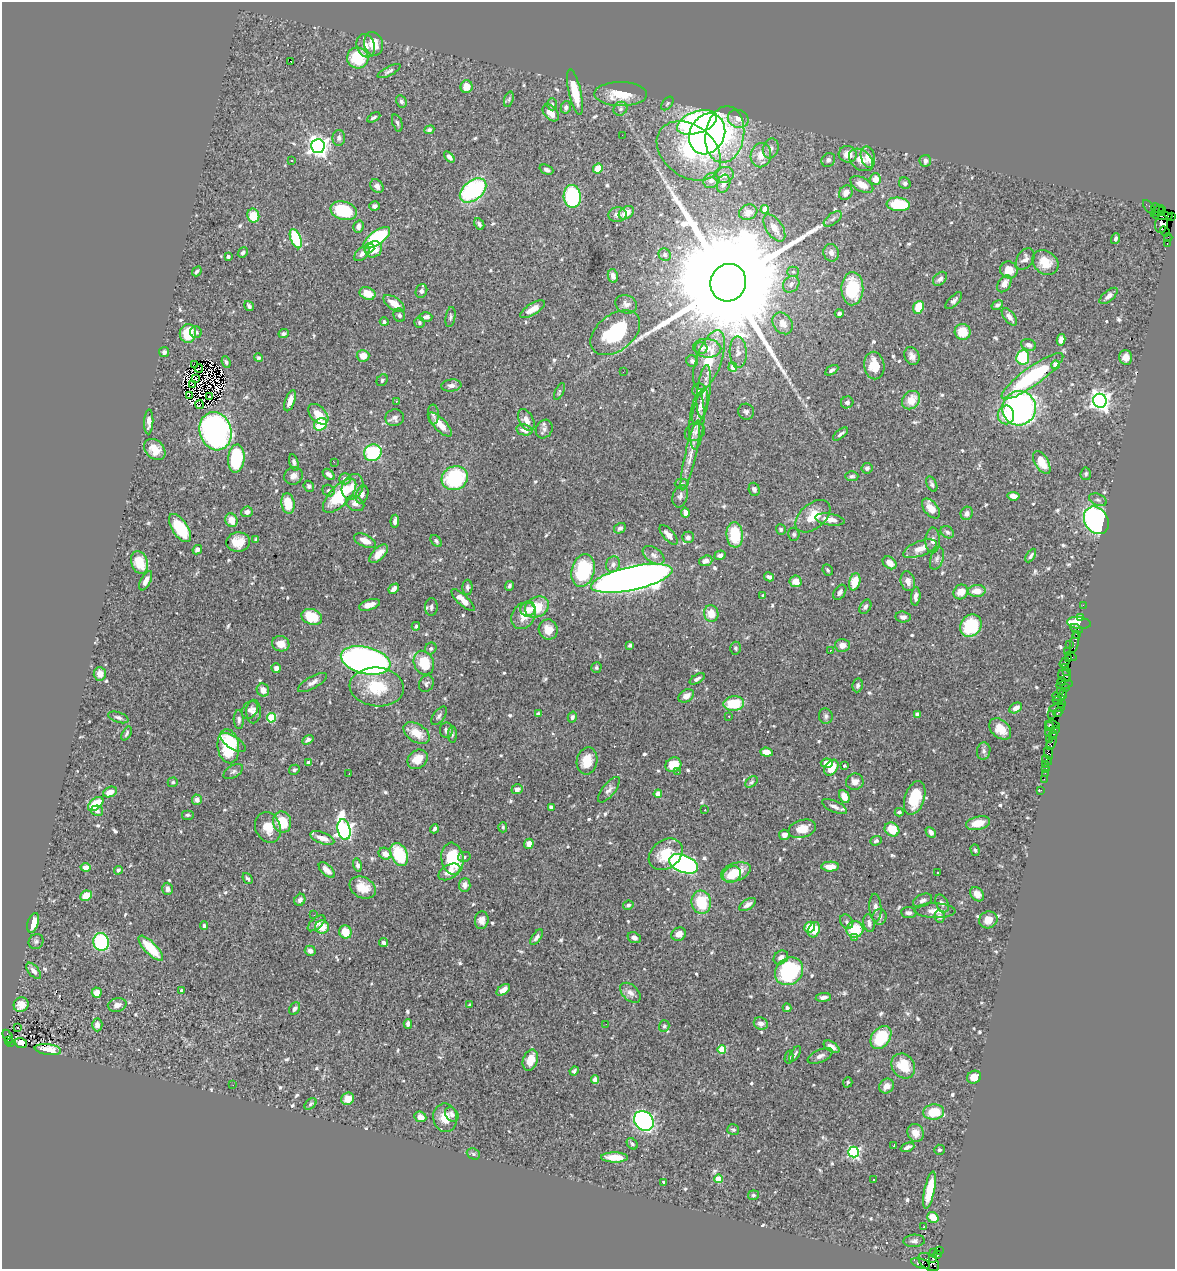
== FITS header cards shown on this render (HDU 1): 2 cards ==
NAXIS1  =                 1173
NAXIS2  =                 1267

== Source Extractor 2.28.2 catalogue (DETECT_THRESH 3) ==
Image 1173 x 1267 px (HDU 1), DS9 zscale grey, 1 PNG px = 1 image px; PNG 1177 x 1271 px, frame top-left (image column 1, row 1267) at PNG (2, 2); each listed source drawn as its Kron ellipse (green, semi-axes under 4 px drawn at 4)
Background 1.05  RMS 0.027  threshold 0.0823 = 3 sigma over >= 5 px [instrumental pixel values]
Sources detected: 684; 7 with non-positive FLUX_AUTO (blend fragments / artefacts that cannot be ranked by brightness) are neither listed nor drawn; of the other 677, the 500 brightest by FLUX_AUTO listed and drawn (177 fainter detections omitted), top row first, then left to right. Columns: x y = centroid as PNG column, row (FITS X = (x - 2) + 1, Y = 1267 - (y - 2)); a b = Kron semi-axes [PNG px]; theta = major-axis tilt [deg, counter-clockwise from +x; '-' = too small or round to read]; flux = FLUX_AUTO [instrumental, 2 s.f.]
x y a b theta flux
373 44 12 9 -75 30
366 46 12 9 -70 16
358 58 11 10 - 74
290 61 3 2 - 27
389 71 12 4 27 6.2
466 87 6 6 - 22
575 92 23 6 -77 53
621 94 26 12 0 51
509 99 8 4 71 3.8
401 101 6 5 - 4.9
667 103 8 4 53 3.2
552 104 6 5 - 3.3
566 107 6 5 - 5.4
620 109 7 6 - 5.7
551 113 10 6 -48 17
374 117 7 3 28 4.4
738 119 10 9 - 15
697 122 21 11 19 360
397 123 9 4 -71 4.2
429 130 5 4 - 3.7
707 134 21 17 63 750
622 135 2 2 - 4.4
725 135 28 19 81 160
339 138 8 6 87 5.2
318 146 7 7 - 980
771 148 10 7 74 9.3
689 151 35 25 -38 140
848 154 9 8 - 21
761 155 12 10 80 22
449 157 6 4 -51 6.6
868 157 11 7 -75 18
291 160 3 2 - 5.3
828 160 7 6 - 5.9
861 160 13 9 -39 23
925 161 6 5 - 7.5
598 169 5 4 - 27
546 170 7 4 -21 6.2
724 175 10 8 15 15
875 179 6 5 - 20
711 181 8 7 - 8.6
905 183 6 5 - 5.8
724 184 9 6 70 9.2
862 185 12 6 -28 25
377 186 7 6 - 8.1
473 190 15 9 39 240
846 193 7 6 - 13
572 196 11 8 -86 140
898 204 12 7 -5 82
374 206 5 4 - 6.9
1149 207 8 3 -51 110
1155 208 4 4 - 130
765 209 4 4 - 28
1157 210 7 3 33 250
344 211 13 9 -15 100
1163 211 3 2 - 88
748 212 9 7 18 15
626 213 8 5 33 22
617 215 9 7 7 9.9
253 216 7 6 - 38
1162 216 11 4 -4 430
1172 216 4 3 - 63
833 219 10 5 38 6
479 224 6 4 -62 4.5
1161 224 9 6 80 690
358 227 6 5 - 9.4
774 228 15 8 -56 17
1165 231 5 3 - 86
377 238 15 7 36 170
1168 238 4 2 - 61
296 239 10 5 -67 110
1116 239 5 4 - 4.7
1167 244 3 2 - 44
369 248 5 5 - 10
374 249 9 7 38 20
243 253 5 4 - 4.6
362 253 9 5 42 7.4
831 253 9 7 -75 9.3
665 255 6 6 - 4.2
228 256 3 3 - 4.5
1025 259 12 8 55 8.3
1045 262 14 11 -36 31
1009 270 9 8 - 24
197 271 5 3 - 3.9
793 272 6 5 - 3.5
613 276 7 5 -78 10
940 279 8 5 45 8.8
728 283 19 17 64 120000
791 284 9 7 47 9
1004 284 9 6 58 13
852 289 16 11 87 83
421 291 7 5 70 6.6
367 293 8 6 -22 24
1109 296 11 5 41 8.3
954 301 11 5 45 6.3
394 304 12 6 -35 22
626 304 11 9 -22 8.8
997 305 6 4 31 4.9
249 306 5 4 - 4.4
918 307 6 5 - 35
533 309 14 5 32 17
839 313 4 4 - 4
399 315 7 5 -66 4.9
426 317 6 4 2 8.2
450 317 10 4 80 3.8
1009 317 10 5 -52 10
384 322 4 4 - 3.9
419 323 5 5 - 3.5
783 323 12 9 -54 17
196 332 6 5 - 4.7
963 332 8 8 - 37
188 333 9 8 - 57
615 333 28 18 38 140
284 334 5 4 - 4.1
1061 340 6 4 81 15
1029 345 7 5 -20 8.7
701 348 6 6 - 8
707 348 14 9 -8 19
164 352 5 5 - 4.6
738 352 15 8 -88 12
363 356 6 6 - 19
912 356 9 7 -63 9.9
1023 357 7 6 - 94
1126 357 7 6 - 14
258 358 4 4 - 3.1
709 360 31 12 71 57
692 361 6 5 - 5.5
226 362 6 4 -68 3.5
194 364 3 2 - 9.6
1055 365 4 4 - 28
874 366 14 10 -80 34
733 367 5 4 - 16
199 368 4 2 - 4
832 370 7 4 31 5.4
623 372 2 2 - 57
1032 376 37 9 36 210
195 379 2 2 - 4.3
382 380 6 5 - 3.5
193 384 3 2 - 3.7
451 385 10 6 6 7.5
698 390 6 6 - 3.8
559 391 9 4 64 3.5
704 391 26 6 83 20
189 396 3 2 - 3.4
209 396 2 2 - 3.5
911 400 10 8 48 28
290 401 11 5 70 16
396 401 3 2 - 3.4
1100 401 7 6 - 1000
847 402 6 6 - 4.6
200 405 4 2 - 4.1
700 407 19 6 74 15
1019 408 17 17 - 520
746 412 8 7 - 5.4
318 414 12 7 -46 30
433 414 10 5 -88 5.3
1006 415 9 8 - 30
395 418 9 8 - 9.4
526 420 12 7 -62 16
149 422 12 4 87 11
697 422 28 7 86 19
320 424 7 6 - 62
440 425 15 6 -46 17
544 429 9 8 - 7.5
524 430 8 5 -12 13
216 431 19 16 -72 510
695 432 11 8 32 8.5
840 434 9 4 37 4.3
155 449 12 9 -43 24
373 453 9 8 - 130
690 456 36 5 77 22
236 458 14 8 85 120
294 462 8 4 -75 4.9
334 462 2 2 - 7.5
1042 462 12 6 -59 37
867 468 6 5 - 4.9
329 474 7 4 -40 9.4
1086 474 6 5 - 3.8
293 476 9 8 - 11
852 476 6 5 - 4
455 478 13 11 26 150
345 479 6 5 - 8.4
681 484 7 5 0 3.2
932 484 8 5 -65 4.7
309 486 6 5 - 4.4
352 487 13 10 65 19
754 489 7 5 -70 5.8
329 491 6 5 - 4.1
362 494 9 6 73 8.5
340 496 22 10 46 100
680 496 11 7 74 7.2
1013 496 6 4 -7 11
1098 500 9 5 -22 5.5
288 503 10 6 -82 39
355 503 9 7 -27 11
931 508 11 6 -51 20
247 512 5 5 - 7.5
685 513 5 4 - 11
967 513 7 6 - 9.3
813 516 20 12 40 38
830 519 15 5 -9 19
231 520 7 6 - 19
1096 520 14 11 -57 360
395 521 6 3 84 7.2
180 528 16 7 -56 74
620 528 6 5 - 4.6
781 530 5 5 - 4.2
947 532 7 5 -35 4.4
794 534 6 5 - 3.5
668 535 12 5 -49 11
735 535 13 8 -85 71
688 537 6 5 - 7.2
256 540 4 3 - 3.3
933 540 12 7 88 9
365 541 12 6 -23 20
436 541 7 4 -47 3.6
238 542 12 10 5 28
920 549 18 7 21 21
197 550 5 4 - 6.4
379 554 12 6 45 23
653 555 12 7 -36 9
720 555 5 5 - 7.3
1031 556 7 3 58 4.3
937 559 11 6 71 6.5
706 561 7 5 19 9.3
139 562 12 8 -70 44
890 563 7 5 -39 14
613 564 8 7 - 6.4
583 570 17 11 75 130
828 570 6 5 - 3.8
769 577 5 4 - 4.7
632 578 41 11 12 2500
146 581 10 5 63 11
796 581 6 6 - 19
908 581 10 7 -77 12
855 582 9 5 72 32
509 586 5 3 - 4.1
467 587 8 5 -89 4.7
394 589 6 3 46 8.1
977 591 9 6 4 20
840 592 8 5 57 6.3
961 592 8 7 - 21
763 596 3 3 - 3.8
916 596 9 4 85 9.5
463 600 15 5 -43 24
369 605 11 5 17 15
1083 605 2 2 - 22
431 607 9 6 88 6
537 607 12 10 29 45
865 607 8 5 58 6.4
528 609 8 7 - 8.9
711 613 8 7 - 27
523 616 14 11 57 30
312 617 10 7 -20 59
903 617 7 5 -5 7.5
1081 617 3 2 - 51
1079 623 12 6 -7 59
416 626 4 3 - 3.8
971 626 12 10 50 94
548 629 10 9 - 23
1076 629 6 3 -28 260
1077 634 3 2 - 78
1074 643 11 3 78 180
281 644 9 7 -19 20
1069 644 4 3 - 63
630 645 4 4 - 3.3
842 645 7 6 - 12
431 648 6 5 - 3.7
736 648 6 5 - 3.5
830 650 3 2 - 5.6
1068 651 3 2 - 110
1071 656 6 2 -33 68
1069 659 2 2 - 21
366 660 25 13 -14 720
424 663 12 10 -66 55
1064 663 6 2 49 150
1065 667 4 3 - 43
276 668 5 4 - 10
596 668 5 5 - 3.4
1067 671 4 2 - 59
100 674 7 6 - 15
1064 676 7 5 -46 410
697 679 8 4 32 4.5
1062 681 4 3 - 170
312 682 16 6 29 10
426 684 9 7 62 5.1
1064 684 8 3 11 110
858 685 7 5 80 5.6
377 687 27 19 -6 82
1065 687 3 2 - 93
263 690 7 6 - 14
1060 691 2 2 - 64
1063 694 5 2 - 180
686 696 8 6 33 12
1058 697 6 4 -23 330
1058 701 5 3 - 130
1061 703 4 2 - 80
734 704 10 7 6 70
1016 708 7 5 29 12
1057 708 8 4 8 270
250 710 9 7 57 7.3
253 712 12 7 88 8.2
1058 713 4 3 - 150
538 714 4 4 - 4
917 714 4 3 - 4.6
1051 714 2 2 - 18
439 716 11 5 54 5.6
729 716 3 2 - 3.4
826 716 8 7 - 5.4
118 717 10 5 -18 5.6
572 717 5 4 - 5
271 718 4 4 - 84
239 720 9 5 -88 5
1052 725 7 4 -11 130
1049 726 4 3 - 140
1000 729 12 8 -42 26
1055 729 3 2 - 54
446 730 7 6 - 5.3
1048 732 2 2 - 44
127 733 8 4 63 3.6
416 733 14 9 -32 32
452 735 8 4 89 3.3
1053 735 5 3 - 130
1050 739 3 2 - 67
308 740 6 4 32 6.5
233 742 14 6 -33 85
1051 743 7 4 59 190
228 746 17 11 -83 96
984 751 8 6 82 5.9
766 752 6 4 -7 16
1049 753 7 4 -74 230
418 759 11 8 41 28
1047 760 6 3 -45 30
587 761 14 10 80 39
308 762 4 4 - 4.5
827 763 6 4 -4 17
1045 764 2 2 - 15
673 765 8 7 - 33
844 766 3 3 - 4.4
831 768 8 6 56 36
1046 769 3 3 - 120
294 770 5 4 - 4.6
233 771 11 6 32 5.3
678 772 2 2 - 4.6
1045 773 2 2 - 17
349 774 3 2 - 3.5
1044 779 2 2 - 25
173 782 5 4 - 3.5
751 782 7 4 40 3.1
855 782 9 8 - 13
517 789 6 5 - 7.6
609 790 15 6 51 8.6
1041 790 3 2 - 16
110 792 7 5 22 15
658 794 4 4 - 23
844 796 7 5 -65 21
915 798 17 9 71 53
197 800 5 5 - 10
96 804 9 5 39 50
551 807 4 3 - 5
834 807 13 5 -24 8.6
705 810 3 2 - 3.6
97 811 6 5 - 5.3
899 812 4 4 - 3.9
187 815 6 5 - 3.3
282 822 11 9 -76 60
978 823 12 6 13 33
268 827 16 12 -66 29
503 827 5 4 - 3.5
434 829 4 3 - 4.8
802 829 14 9 17 27
892 829 8 6 -37 36
344 830 10 6 -78 660
931 832 6 4 -46 7.1
784 835 5 5 - 9.6
322 838 12 5 -20 20
876 841 6 4 21 3.7
529 844 5 4 - 16
975 850 6 4 -74 3.2
385 854 7 5 -33 17
666 854 18 14 37 50
399 855 12 8 -64 92
464 857 6 5 - 3.8
452 859 16 11 -83 83
683 864 15 8 -21 490
357 865 7 4 -77 5.4
86 867 5 4 - 18
830 867 9 5 1 19
118 870 4 4 - 3.8
327 870 10 5 -43 13
449 872 12 7 29 14
736 872 15 9 18 41
938 873 3 3 - 12
732 875 9 7 36 38
248 878 6 3 -50 3.9
465 885 7 6 - 9.8
363 888 14 10 -29 30
167 889 6 5 - 9.3
977 894 8 6 -50 15
86 896 6 5 - 28
300 900 6 5 - 7.1
923 900 10 6 23 6.6
701 902 11 9 -82 60
942 903 9 6 -61 7.2
628 905 5 4 - 4.3
748 905 9 5 33 7.9
875 908 14 6 -87 8.3
935 911 20 7 -1 18
909 913 7 5 -4 6.4
314 915 3 2 - 3.5
880 917 8 7 - 7.4
940 917 6 5 - 5.8
482 920 9 7 83 11
988 920 9 8 - 16
847 922 8 6 -55 4.7
33 923 10 5 71 23
316 923 10 5 40 8.1
869 923 9 5 -80 8.6
204 926 4 4 - 3.9
322 927 7 6 - 28
810 927 5 5 - 37
814 930 8 5 68 23
855 930 8 8 - 60
345 932 6 6 - 29
679 934 7 6 - 15
537 937 9 4 54 6.8
634 938 7 5 -21 7.3
855 938 3 3 - 4.6
36 941 8 7 - 4.6
101 942 9 8 - 180
383 942 4 4 - 5.2
151 948 16 6 -46 53
310 951 5 5 - 7.4
781 957 8 6 43 12
33 971 10 5 -50 8.8
789 971 15 13 42 180
181 990 4 3 - 5.2
503 990 8 4 36 12
97 992 5 5 - 22
630 993 12 7 -42 11
823 997 7 4 7 7.8
21 1005 8 7 - 12
117 1005 9 6 13 11
470 1005 4 4 - 3.1
295 1008 7 5 59 6.8
787 1008 4 4 - 4.7
761 1023 7 6 - 9.8
408 1024 5 4 - 7.8
606 1024 2 2 - 4.6
97 1025 6 5 - 11
664 1026 6 5 - 3.7
17 1028 3 2 - 5.6
8 1036 7 3 -56 290
881 1037 12 9 53 84
8 1040 3 2 - 69
11 1042 2 2 - 90
21 1043 6 5 - 14
831 1047 9 5 -31 9.3
48 1049 13 5 -7 15
722 1049 4 4 - 69
795 1054 9 3 58 4.4
820 1056 13 6 25 8.8
789 1057 6 4 77 3.5
530 1060 11 7 71 26
903 1066 13 11 -52 51
574 1071 5 3 - 3.9
974 1077 7 6 - 16
595 1079 4 4 - 9.7
848 1082 5 4 - 3.3
233 1085 2 2 - 5.3
887 1086 8 6 49 14
348 1099 7 6 - 15
310 1104 7 4 42 3.2
934 1112 10 7 6 52
452 1114 8 6 -54 8.2
420 1117 6 5 - 16
445 1118 14 12 -81 31
644 1121 11 9 -49 430
733 1130 6 5 - 3.6
915 1133 9 8 - 19
632 1144 6 4 -46 3.3
894 1146 3 3 - 4.7
907 1147 7 4 21 6.6
939 1150 5 5 - 3.9
854 1152 5 5 - 290
473 1154 7 5 -23 3.4
614 1157 13 5 -1 28
718 1179 4 4 - 53
874 1180 3 3 - 5.8
664 1182 4 3 - 5.2
930 1190 19 5 78 54
753 1195 5 5 - 4
933 1217 6 5 - 32
924 1227 3 3 - 48
914 1241 10 6 3 6.4
939 1251 3 3 - 670
933 1252 3 2 - 18
938 1254 3 3 - 50
933 1259 3 3 - 460
929 1262 12 7 -35 730
921 1263 10 5 -17 460
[177 fainter detections neither listed nor drawn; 7 non-positive-flux detections neither listed nor drawn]